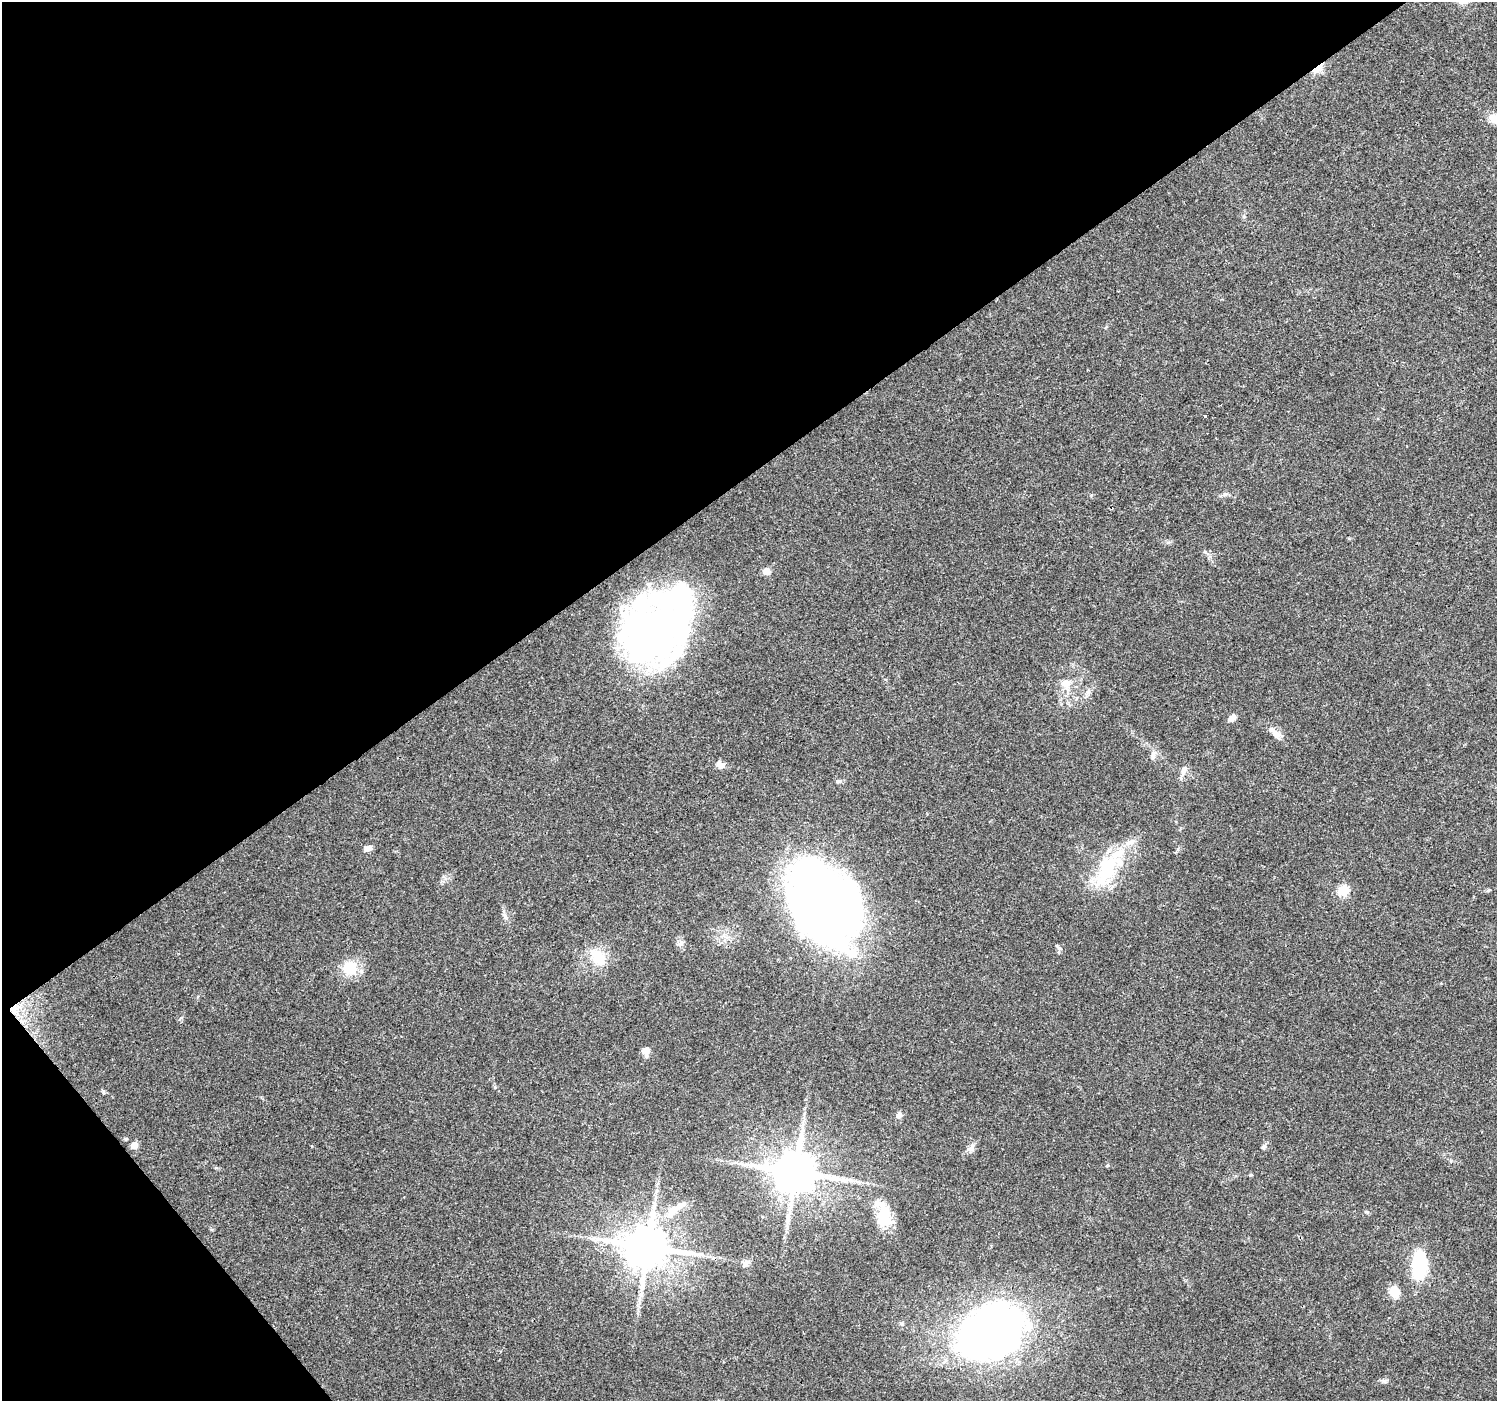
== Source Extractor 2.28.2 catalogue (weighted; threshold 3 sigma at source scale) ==
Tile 5 of 4 x 4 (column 1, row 2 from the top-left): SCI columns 1-1495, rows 2933-4331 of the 5984 x 5930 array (HDU 1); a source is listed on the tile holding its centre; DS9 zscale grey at full resolution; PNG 1499 x 1403 px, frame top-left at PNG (2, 2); no overlay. Shown black and unused: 37% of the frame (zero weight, under 3 of 4 exposures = <1% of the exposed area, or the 3 px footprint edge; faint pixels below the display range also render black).
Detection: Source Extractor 2.28.2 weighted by HDU 2 'WHT'; one run over the whole footprint, this tile lists its part. Background 0.0621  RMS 0.004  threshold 0.0182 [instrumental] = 3 sigma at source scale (4.5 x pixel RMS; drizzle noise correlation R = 1.50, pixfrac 1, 0.0396/0.0396 arcsec/px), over >= 5 px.
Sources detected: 48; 4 inside a brighter object's white glare — not listed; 2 inside a brighter listed object's ellipse — not listed separately; the other 42 listed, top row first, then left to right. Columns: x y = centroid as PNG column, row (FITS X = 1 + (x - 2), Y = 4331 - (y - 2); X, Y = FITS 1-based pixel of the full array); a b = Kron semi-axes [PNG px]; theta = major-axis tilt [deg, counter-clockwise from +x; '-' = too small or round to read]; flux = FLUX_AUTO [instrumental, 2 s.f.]
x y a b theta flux
1318 68 14 6 41 6.3
1496 119 19 10 -28 5.5
1205 416 3 3 - 1.1
766 571 5 5 - 7.4
653 630 64 62 77 190
1066 683 14 11 11 4.1
1088 691 7 4 -72 0.87
1232 718 11 7 48 1.9
1276 734 15 8 -41 3
1153 755 12 7 78 2.2
721 765 11 8 -53 2.6
1184 770 15 7 71 2.4
838 781 7 5 16 0.88
368 849 10 7 24 2.1
1107 869 55 25 54 29
1343 891 5 5 - 29
1488 891 6 4 21 0.5
820 903 79 50 -62 350
505 916 10 5 -63 1.3
680 943 11 5 54 1.3
1059 948 9 6 -35 1
598 957 31 17 -47 9.9
350 968 19 18 - 9.8
13 1009 7 5 90 1.2
646 1051 10 9 - 2.7
899 1115 9 8 - 1.5
126 1139 5 4 - 0.48
134 1145 5 5 - 6
1264 1147 7 6 - 1.1
972 1148 12 7 73 1.9
1108 1165 5 3 - 0.4
795 1172 13 11 0 1800
1251 1175 5 3 - 0.39
675 1209 28 10 33 8.1
884 1218 24 19 -80 11
648 1247 13 11 1 1800
746 1263 9 8 - 1.5
1419 1265 24 11 87 34
1394 1292 10 8 -71 8.4
641 1294 7 4 71 1.1
991 1333 62 46 22 240
1384 1381 7 6 - 0.96
Overlapping masked pixels (flux is a lower limit): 2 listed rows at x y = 1318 68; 13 1009
Isophote crosses this tile's border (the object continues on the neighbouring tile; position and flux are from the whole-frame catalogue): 1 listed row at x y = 1496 119
Unlisted compact peaks at least as high as the median listed source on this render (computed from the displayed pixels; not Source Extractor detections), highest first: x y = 181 1018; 103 1091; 495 1087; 1367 1212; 1225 494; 216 1168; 1244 217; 1091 495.